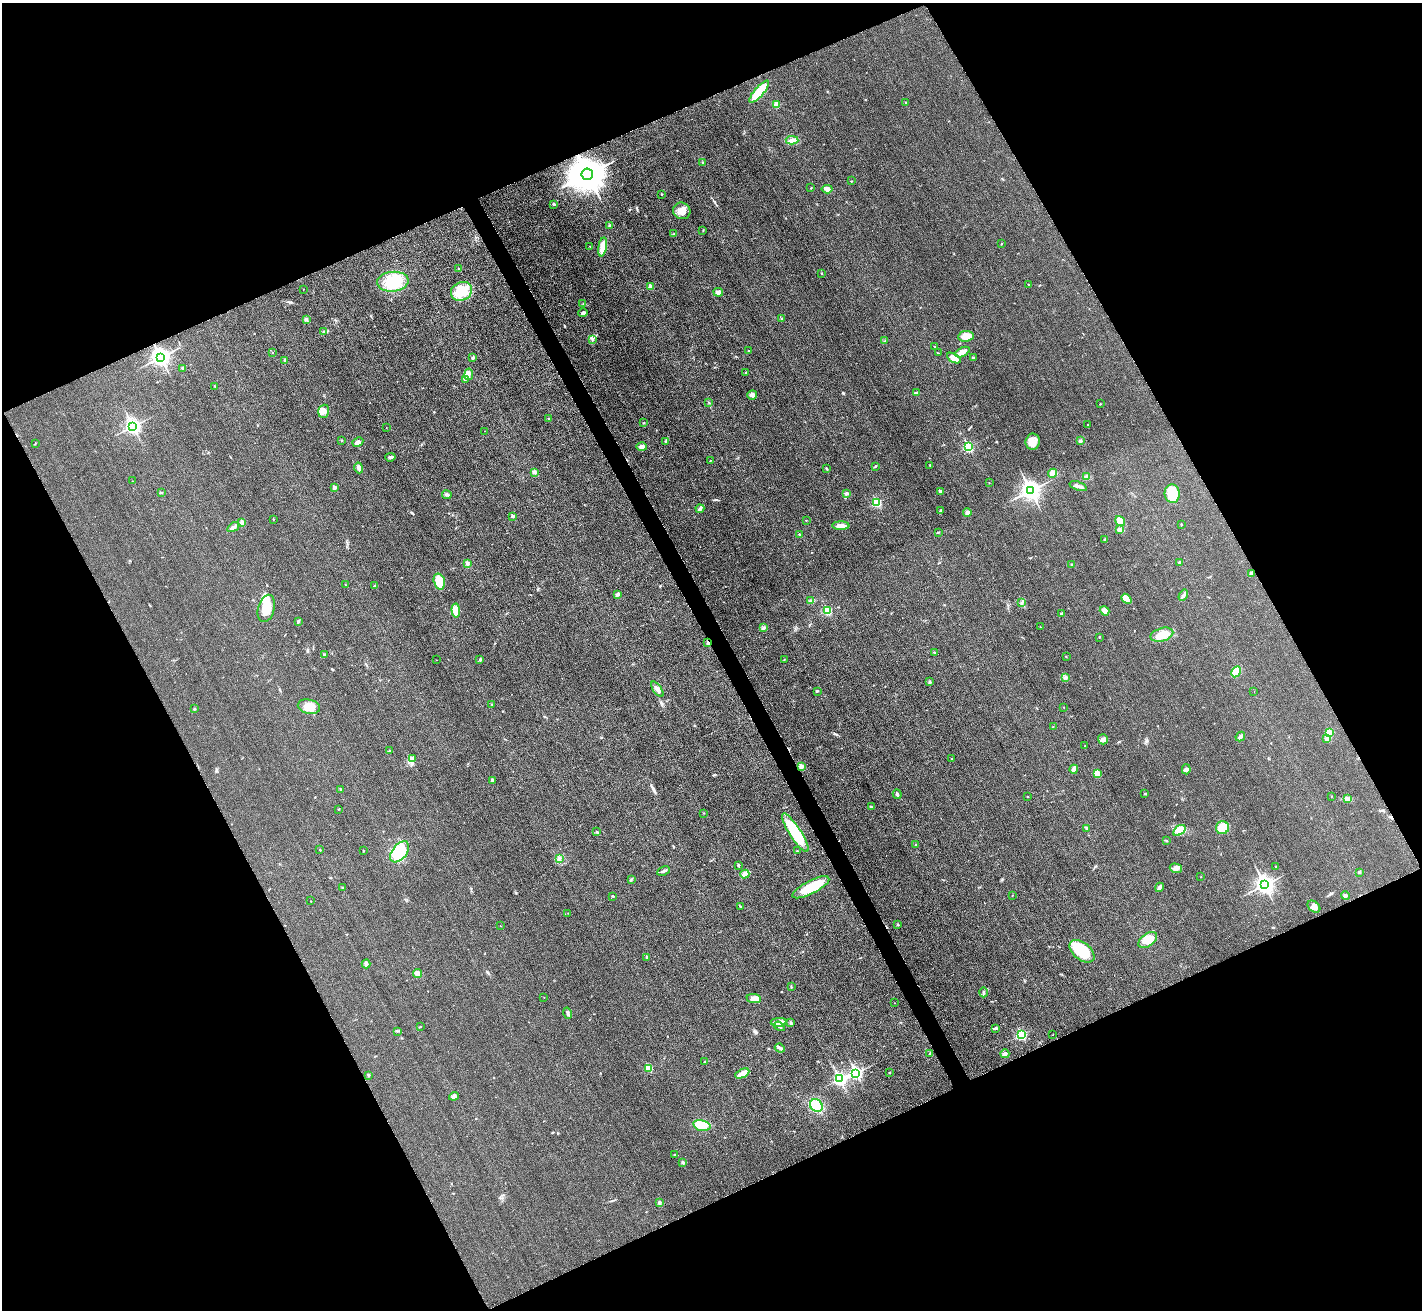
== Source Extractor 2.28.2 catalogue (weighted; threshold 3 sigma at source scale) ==
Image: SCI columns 21-5697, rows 173-5401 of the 5720 x 5713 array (HDU 1 of 3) = the unmasked area's bounding box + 8 px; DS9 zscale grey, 4 x 4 block average (1 PNG px = mean of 4 x 4 image px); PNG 1424 x 1312 px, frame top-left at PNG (2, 3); each listed source drawn as its Kron ellipse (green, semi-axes under 4 px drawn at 4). Shown black and unused: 46% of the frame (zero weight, under 3 of 4 exposures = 2% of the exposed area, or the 3 px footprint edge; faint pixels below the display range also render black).
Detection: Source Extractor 2.28.2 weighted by HDU 2 'WHT'. Background 0.0237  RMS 0.0059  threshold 0.0264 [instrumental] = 3 sigma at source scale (4.5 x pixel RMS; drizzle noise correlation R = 1.50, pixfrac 1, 0.05/0.05 arcsec/px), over >= 5 px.
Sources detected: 248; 4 inside a brighter object's white glare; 2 cosmic-ray / hot-pixel residue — neither listed nor drawn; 9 inside a brighter listed object's ellipse — not listed separately; the other 233 listed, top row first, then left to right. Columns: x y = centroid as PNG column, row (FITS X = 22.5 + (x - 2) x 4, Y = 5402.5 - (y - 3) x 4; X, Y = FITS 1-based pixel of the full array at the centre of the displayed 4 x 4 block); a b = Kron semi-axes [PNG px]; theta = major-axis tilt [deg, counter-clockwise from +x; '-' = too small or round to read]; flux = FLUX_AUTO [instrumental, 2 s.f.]
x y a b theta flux
759 92 14 4 49 110
906 102 2 2 - 3.7
776 105 4 3 - 24
792 140 6 3 -4 11
703 163 2 2 - 8
587 174 6 5 - 10000
851 181 2 2 - 0.79
811 188 2 2 - 1.3
827 189 5 3 - 9.4
662 194 2 2 - 4.2
554 204 2 2 - 8
682 211 9 8 - 29
609 225 2 2 - 2
703 230 2 2 - 1.9
674 234 2 2 - 3.2
1001 244 2 2 - 1.3
590 246 2 2 - 0.81
603 247 10 3 80 42
459 269 3 2 - 2.5
822 273 2 2 - 1.9
393 282 16 10 5 110
1028 284 2 2 - 1.4
651 287 2 2 - 45
303 289 2 2 - 1.1
461 291 11 9 25 56
718 292 5 4 - 16
583 304 2 2 - 1.9
583 313 5 3 - 8.5
781 318 2 2 - 1.8
306 319 2 2 - 2.4
324 332 3 2 - 4
966 336 8 5 7 34
593 339 3 2 - 2.1
885 341 4 2 - 3.9
935 347 3 2 - 2.6
748 351 2 2 - 4.2
272 352 2 2 - 0.9
962 352 8 3 28 25
938 353 2 2 - 2
160 357 4 3 - 1600
473 358 4 3 - 5.5
954 358 7 3 -31 29
973 358 3 2 - 3.6
285 360 2 2 - 11
183 368 3 3 - 6.1
746 373 3 2 - 2.6
469 374 6 3 81 9.9
466 379 3 2 - 3
215 386 2 2 - 1.8
916 393 4 3 - 4.6
752 395 5 4 - 9.4
709 402 2 2 - 0.91
1100 404 2 2 - 1.6
324 411 6 5 - 16
549 419 2 2 - 3.4
644 423 2 2 - 1.9
1087 424 2 2 - 1.4
132 426 3 3 - 1000
386 428 2 2 - 0.72
484 431 2 2 - 0.81
341 441 2 2 - 2.1
1080 441 2 2 - 2.6
358 442 5 3 - 14
665 442 2 2 - 1.6
1033 442 8 7 - 27
35 443 3 2 - 1.7
642 447 5 3 - 14
968 447 3 2 - 310
390 457 5 3 - 6.8
710 460 2 2 - 1.8
930 465 2 2 - 1.9
875 466 2 2 - 1.8
359 468 5 4 - 12
826 468 2 2 - 1.7
534 472 3 3 - 7.1
1053 473 5 3 - 27
1087 477 4 4 - 9
132 481 2 2 - 1.3
989 483 2 2 - 1.7
1078 486 9 3 -19 12
334 487 2 2 - 29
1030 490 4 3 - 2000
940 491 3 3 - 8.2
161 493 3 2 - 2.8
846 493 2 2 - 8.1
1172 494 9 7 -85 81
447 495 5 2 - 6.4
877 503 2 2 - 220
700 509 4 3 - 6.2
940 511 3 2 - 4.1
967 512 4 3 - 7.1
512 516 2 2 - 17
273 519 2 2 - 4
806 520 2 2 - 1.3
1120 521 5 4 - 40
242 522 2 2 - 42
1181 524 2 2 - 2.2
841 526 9 3 0 21
233 527 6 3 35 11
1120 530 4 3 - 6.3
938 532 3 2 - 2.2
799 534 2 2 - 2.7
1105 540 2 2 - 9
1180 562 3 2 - 4.1
467 564 4 3 - 8.6
1072 565 2 2 - 2
1251 574 3 3 - 10
439 581 8 5 -74 42
345 585 2 2 - 1.2
374 586 2 2 - 2.5
617 594 3 3 - 5.8
1183 595 6 2 59 7.3
1126 599 6 3 -42 37
811 601 4 2 - 5.7
1022 602 3 2 - 3.4
266 608 14 8 73 63
456 610 7 4 -84 39
827 610 2 2 - 190
1105 611 5 4 - 13
1061 613 4 2 - 4.5
298 621 4 2 - 4.2
1040 627 2 2 - 0.86
763 628 2 2 - 2.2
1162 635 12 6 16 56
1099 637 2 2 - 2
708 642 4 2 - 6.4
934 652 3 2 - 2.8
324 654 3 2 - 1.6
1066 657 2 2 - 1.5
480 659 3 2 - 4.2
436 660 2 2 - 0.7
784 660 2 2 - 1.6
1236 672 6 4 59 52
1065 677 4 3 - 6.1
930 682 3 2 - 3.7
657 689 9 3 -55 18
817 691 3 2 - 4.2
1254 691 2 2 - 0.59
492 704 2 2 - 1.8
309 707 11 7 -13 38
1064 707 2 2 - 0.96
194 709 2 2 - 2.3
1053 727 2 2 - 1.3
1329 733 4 4 - 37
1240 736 5 3 - 8.6
1327 738 2 2 - 30
1103 739 5 5 - 12
1085 746 2 2 - 1.7
389 751 3 2 - 3.2
412 758 2 2 - 1.2
952 759 2 2 - 2.2
801 766 2 2 - 56
1074 769 4 2 - 19
1186 769 5 4 - 9.3
1098 774 4 3 - 32
492 780 4 3 - 5.4
340 789 2 2 - 5.7
897 794 5 2 - 6.9
1145 794 2 2 - 1.9
1332 796 2 2 - 1.1
1028 797 2 2 - 2
1348 799 2 2 - 2.3
871 807 2 2 - 8.3
338 809 2 2 - 1.5
703 813 2 2 - 1.8
1222 828 6 6 - 70
1086 829 2 2 - 2.9
1179 830 7 4 35 19
596 832 2 2 - 1.5
795 833 22 6 -57 150
1166 841 3 2 - 2.6
916 845 2 2 - 6
320 850 2 2 - 3.5
363 851 2 2 - 1.7
797 851 2 2 - 1.2
400 852 12 7 51 91
559 858 3 2 - 2.6
738 865 2 2 - 9.9
1276 867 2 2 - 5.5
1176 868 6 4 -17 13
663 871 6 2 27 7
1359 872 2 2 - 8.9
745 874 4 3 - 30
1201 877 2 2 - 1.2
631 879 2 2 - 1.7
1264 885 4 3 - 1600
811 887 20 6 27 100
1159 887 5 3 - 9.1
342 888 2 2 - 2.9
1012 895 2 2 - 1
613 896 3 2 - 3.1
1345 896 4 2 - 4.8
311 901 2 2 - 1.5
740 907 2 2 - 1.9
1314 907 7 5 -41 15
568 913 2 2 - 0.75
898 924 2 2 - 1.3
500 926 2 2 - 1.3
1148 940 10 6 37 52
1082 951 14 8 -39 130
646 957 3 2 - 4.2
366 964 4 3 - 11
417 973 5 3 - 19
791 987 2 2 - 1.6
984 992 5 2 - 6.5
544 997 2 2 - 0.85
754 999 7 4 -5 23
894 1003 2 2 - 0.85
567 1013 6 2 -76 8.1
779 1022 8 3 1 22
791 1023 3 2 - 3.8
421 1026 2 2 - 1.5
779 1026 6 3 -35 8.8
996 1028 4 2 - 4
398 1031 2 2 - 1.5
1021 1035 3 2 - 330
1053 1035 2 2 - 0.78
780 1048 5 3 - 6.8
929 1053 2 2 - 1.6
1005 1054 4 3 - 7.4
704 1062 2 2 - 2.1
648 1068 2 2 - 130
889 1072 2 2 - 1.8
742 1073 7 4 26 26
855 1073 3 2 - 680
369 1075 3 2 - 2.7
839 1079 3 2 - 720
454 1096 5 2 - 5.8
816 1106 7 6 - 75
702 1125 9 5 -14 51
675 1155 2 2 - 1.5
683 1162 3 3 - 5.4
659 1203 3 3 - 4.9
Overlapping masked pixels (flux is a lower limit): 2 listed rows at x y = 587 174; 708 642
Diffuse or blended objects may show on this block-average render without a row.